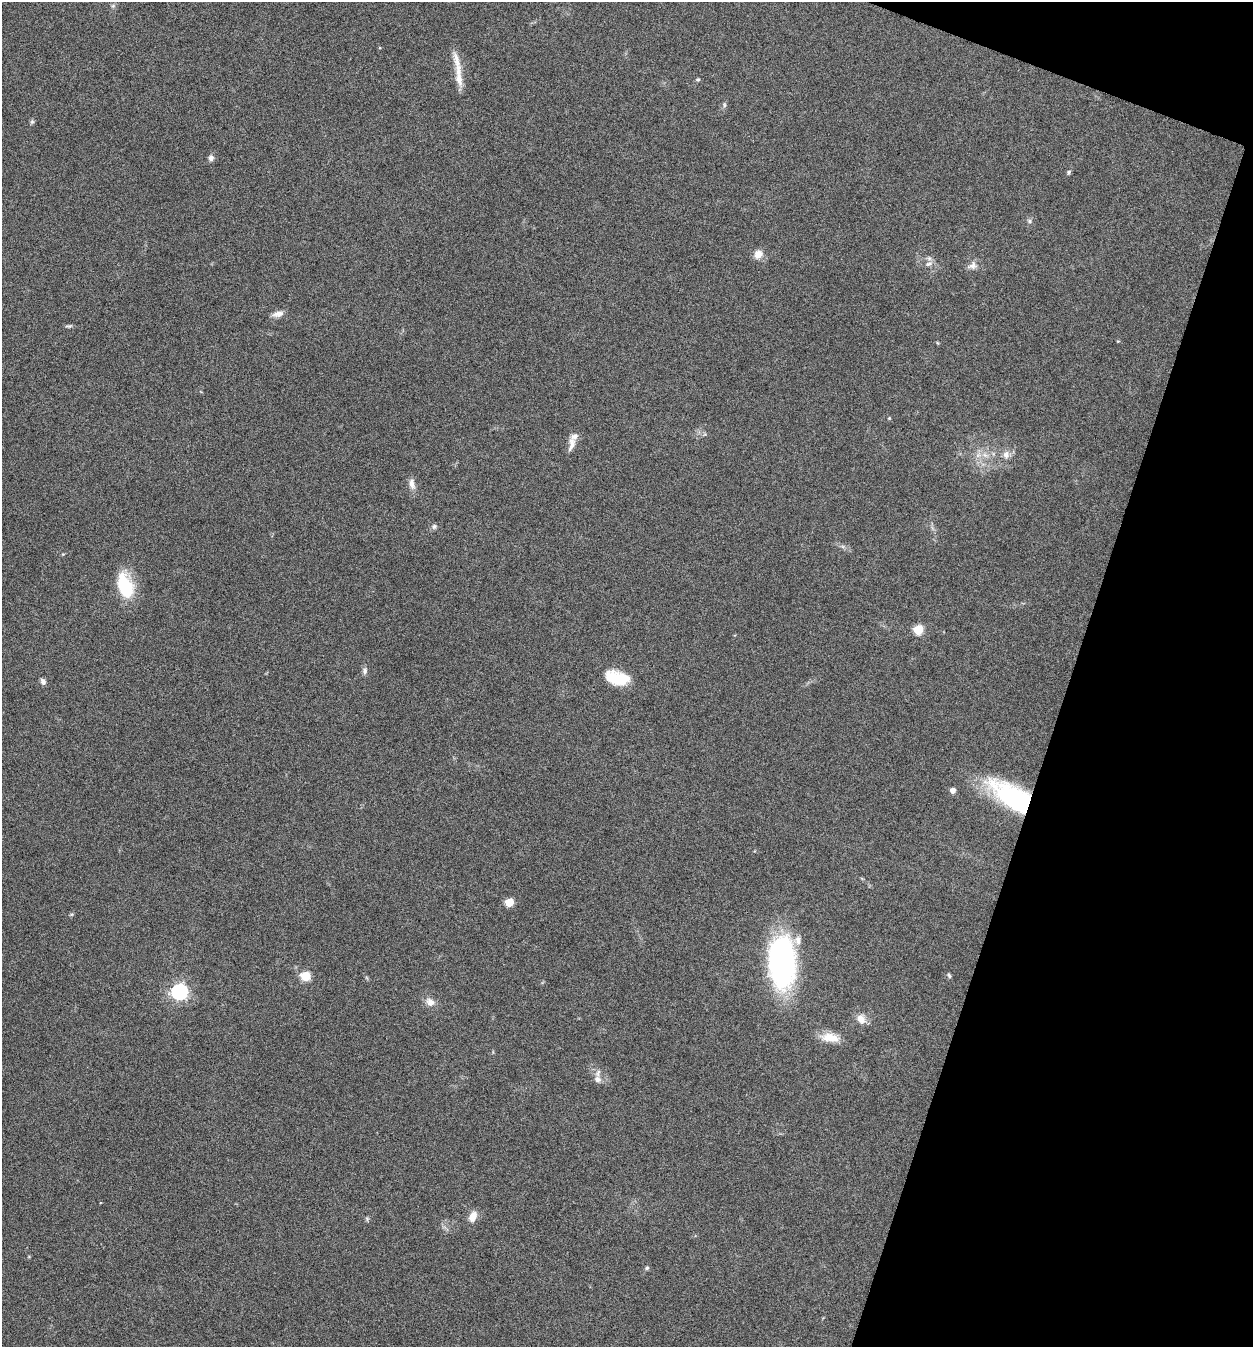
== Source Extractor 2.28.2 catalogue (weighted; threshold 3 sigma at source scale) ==
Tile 8 of 4 x 4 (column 4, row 2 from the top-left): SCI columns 4019-5269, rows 2694-4038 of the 5405 x 5390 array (HDU 1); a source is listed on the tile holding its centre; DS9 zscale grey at full resolution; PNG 1255 x 1349 px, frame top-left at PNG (2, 2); no overlay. Shown black and unused: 16% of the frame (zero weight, under 5 of 9 exposures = <1% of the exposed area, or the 3 px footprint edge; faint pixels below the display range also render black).
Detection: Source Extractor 2.28.2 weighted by HDU 2 'WHT'; one run over the whole footprint, this tile lists its part. Background 0.261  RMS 0.0066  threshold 0.0271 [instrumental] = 3 sigma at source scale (4.09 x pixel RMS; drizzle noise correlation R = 1.36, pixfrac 0.8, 0.05/0.05 arcsec/px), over >= 5 px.
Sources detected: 40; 3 inside a brighter listed object's ellipse — not listed separately; the other 37 listed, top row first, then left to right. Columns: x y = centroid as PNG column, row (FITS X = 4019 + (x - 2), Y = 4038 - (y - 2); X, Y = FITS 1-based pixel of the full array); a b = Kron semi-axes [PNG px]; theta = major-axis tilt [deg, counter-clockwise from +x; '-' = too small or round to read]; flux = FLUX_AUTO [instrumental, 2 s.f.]
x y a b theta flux
113 6 6 4 -18 0.97
457 60 27 8 -76 7.6
698 80 5 4 - 0.87
724 105 6 4 90 1.1
32 122 7 4 0 0.91
211 158 7 6 - 2.3
1069 172 6 5 - 0.97
1029 221 6 5 - 1.2
758 254 10 9 - 5.7
929 264 11 5 29 2
973 265 10 9 - 3.3
278 314 15 7 12 3.6
69 326 11 3 3 1.1
889 418 4 3 - 0.59
572 445 20 8 78 4.7
985 455 7 5 -43 2
1006 455 10 8 75 3.6
412 484 16 7 -81 3.8
434 526 7 6 - 1.6
125 586 29 16 -68 28
918 630 6 5 - 27
365 671 10 7 -88 1.9
617 678 24 13 -13 22
43 681 7 6 - 2.2
953 790 5 5 - 3.6
1013 797 48 20 -33 86
509 902 5 5 - 18
782 962 40 21 90 170
306 976 6 5 - 28
949 976 7 4 -63 1.1
179 992 7 7 - 190
430 1002 13 10 -38 4.2
861 1019 13 10 -66 5.3
830 1038 24 11 -8 9.2
597 1079 10 8 -33 3.3
473 1216 13 8 64 6
647 1268 6 5 - 0.96
Overlapping masked pixels (flux is a lower limit): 1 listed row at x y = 1013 797